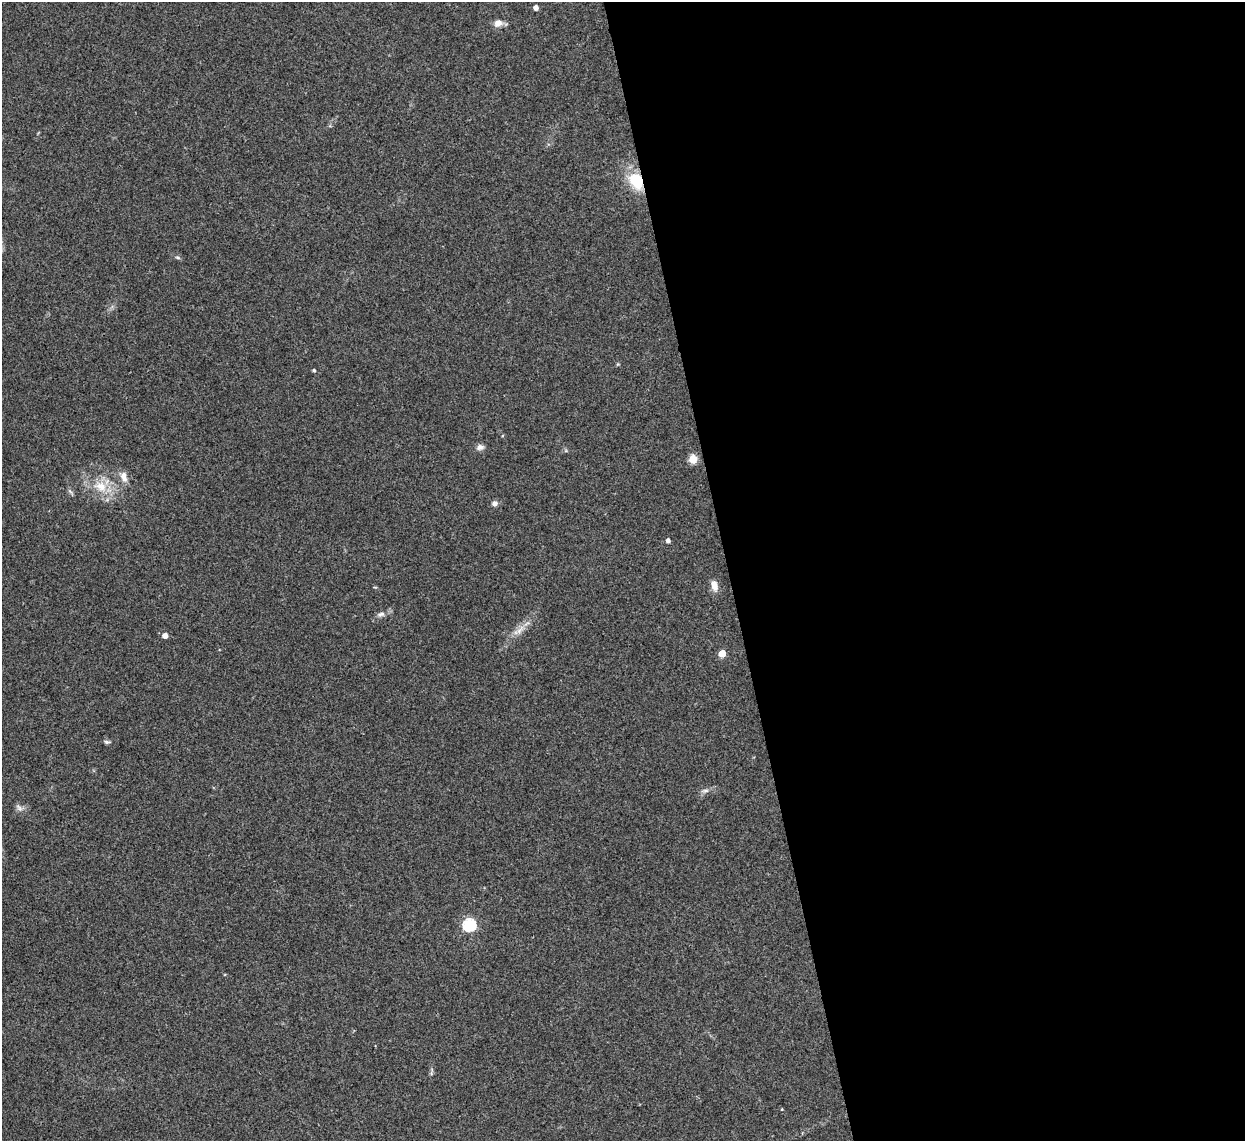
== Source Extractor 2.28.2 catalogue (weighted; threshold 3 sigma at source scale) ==
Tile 8 of 4 x 4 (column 4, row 2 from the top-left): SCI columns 3732-4974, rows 2536-3674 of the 4975 x 4956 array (HDU 1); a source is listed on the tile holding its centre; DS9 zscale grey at full resolution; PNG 1247 x 1143 px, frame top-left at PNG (2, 2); no overlay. Shown black and unused: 42% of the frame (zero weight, under 3 of 4 exposures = <1% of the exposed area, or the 3 px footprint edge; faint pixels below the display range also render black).
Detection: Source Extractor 2.28.2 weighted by HDU 2 'WHT'; one run over the whole footprint, this tile lists its part. Background 0.166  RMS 0.007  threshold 0.0317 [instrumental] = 3 sigma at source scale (4.5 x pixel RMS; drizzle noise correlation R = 1.50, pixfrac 1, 0.05/0.05 arcsec/px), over >= 5 px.
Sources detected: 21; all 21 listed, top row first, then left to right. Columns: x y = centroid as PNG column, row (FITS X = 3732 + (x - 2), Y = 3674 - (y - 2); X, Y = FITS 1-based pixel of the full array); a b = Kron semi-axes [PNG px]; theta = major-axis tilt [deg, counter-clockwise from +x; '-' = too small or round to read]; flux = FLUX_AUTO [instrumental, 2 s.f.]
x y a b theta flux
536 7 4 4 - 3.5
498 23 9 8 - 5.2
636 181 19 13 -59 24
178 257 7 3 -19 1
314 370 4 4 - 1.1
480 447 9 7 14 3
693 459 5 5 - 27
124 477 15 8 -75 5.1
101 486 20 15 -25 16
494 503 7 6 - 2.5
668 540 4 4 - 2.6
714 585 12 7 -74 5.8
381 614 11 6 12 2.7
520 630 17 6 51 5.4
165 635 5 5 - 4.7
722 653 5 5 - 14
107 742 8 5 -10 1.4
705 791 10 5 6 2.2
19 808 10 5 -48 2.3
469 925 6 6 - 91
782 1109 4 2 - 0.46
Overlapping masked pixels (flux is a lower limit): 1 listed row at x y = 636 181